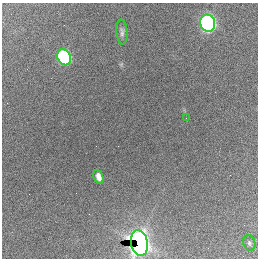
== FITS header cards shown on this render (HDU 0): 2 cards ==
NAXIS1  =                  256 / length of data axis 1
NAXIS2  =                  256 / length of data axis 2

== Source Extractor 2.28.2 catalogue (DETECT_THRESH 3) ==
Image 256 x 256 px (HDU 0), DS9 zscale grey, 1 PNG px = 1 image px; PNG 260 x 260 px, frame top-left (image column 1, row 256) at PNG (2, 3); each listed source drawn as its Kron ellipse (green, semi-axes under 4 px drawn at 4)
Background 2640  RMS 65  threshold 194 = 3 sigma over >= 5 px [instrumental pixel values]
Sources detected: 7; all 7 listed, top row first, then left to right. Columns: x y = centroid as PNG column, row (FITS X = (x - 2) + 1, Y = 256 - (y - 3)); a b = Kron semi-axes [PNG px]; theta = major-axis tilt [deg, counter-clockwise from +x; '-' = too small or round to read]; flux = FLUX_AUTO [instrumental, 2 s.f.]
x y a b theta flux
208 23 8 7 - 1.8e+06
122 32 12 5 -85 1.6e+04
64 57 8 6 -66 9.2e+05
186 118 2 2 - 1.3e+04
98 177 7 4 -70 2.8e+04
139 243 13 8 -79 3.3e+06
249 243 8 6 -72 1.0e+04
At the frame edge (FLAGS 8, measured only in part): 1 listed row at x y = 139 243